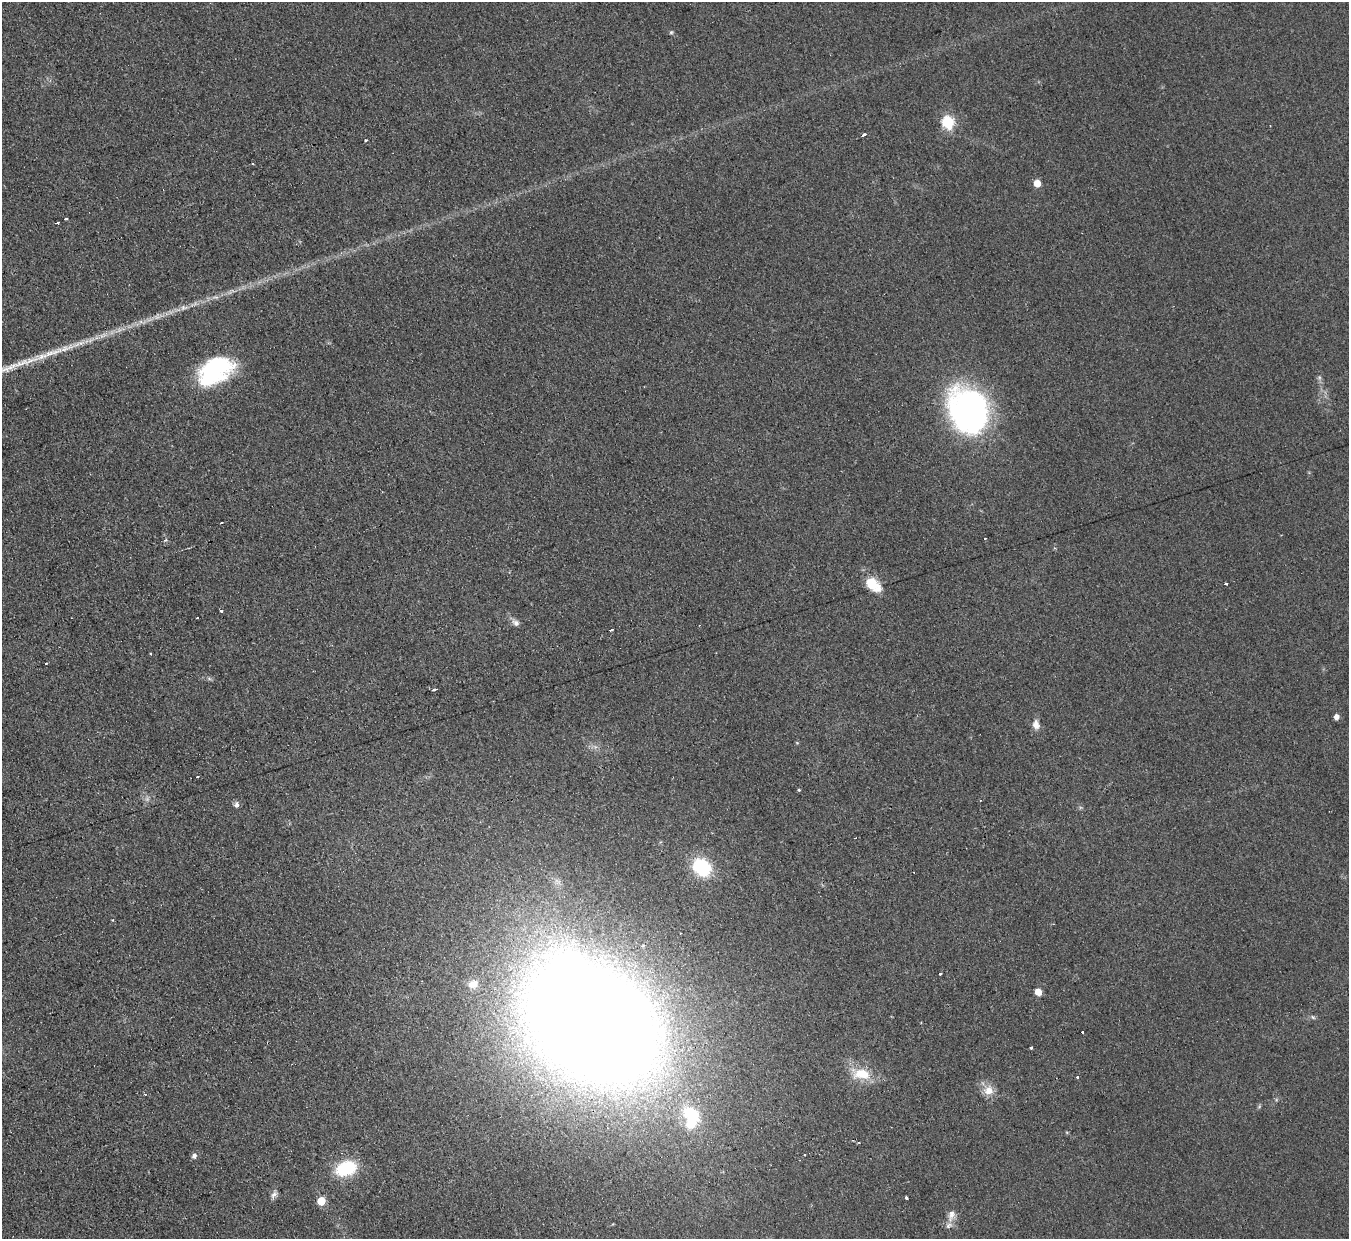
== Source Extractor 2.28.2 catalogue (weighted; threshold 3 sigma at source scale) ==
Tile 7 of 4 x 4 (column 3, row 2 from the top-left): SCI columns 2713-4059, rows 2754-3990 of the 5413 x 5375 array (HDU 1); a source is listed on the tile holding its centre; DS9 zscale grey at full resolution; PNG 1351 x 1241 px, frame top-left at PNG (2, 2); no overlay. Shown black and unused: <1% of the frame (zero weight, under 2 of 3 exposures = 2% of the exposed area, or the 3 px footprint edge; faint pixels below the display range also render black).
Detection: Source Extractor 2.28.2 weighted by HDU 2 'WHT'; one run over the whole footprint, this tile lists its part. Background 0.0957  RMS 0.011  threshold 0.0514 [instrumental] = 3 sigma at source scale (4.5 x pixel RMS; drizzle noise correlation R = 1.50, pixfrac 1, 0.05/0.05 arcsec/px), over >= 5 px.
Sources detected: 56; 3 inside a brighter object's white glare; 5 cosmic-ray / hot-pixel residue — not listed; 2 inside a brighter listed object's ellipse — not listed separately; the other 46 listed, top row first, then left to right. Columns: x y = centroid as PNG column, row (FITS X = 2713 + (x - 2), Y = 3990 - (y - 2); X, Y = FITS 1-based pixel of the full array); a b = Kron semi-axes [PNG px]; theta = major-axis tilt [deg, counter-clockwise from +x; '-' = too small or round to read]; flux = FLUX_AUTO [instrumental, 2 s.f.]
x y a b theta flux
671 32 5 4 - 1.5
948 122 6 6 - 140
864 135 4 3 - 11
366 140 3 3 - 2
1037 183 5 5 - 16
66 219 3 2 - 4.3
58 223 3 3 - 3.5
53 352 38 8 18 28
211 374 48 22 23 110
968 411 46 38 -70 310
221 523 3 2 - 1.6
985 538 3 3 - 2.4
1226 583 3 3 - 5.3
873 584 18 11 -43 29
221 611 3 3 - 5.1
197 618 3 2 - 2
516 623 10 8 -32 5.1
611 630 4 3 - 7
151 654 3 2 - 1
46 663 3 2 - 1.4
434 689 4 3 - 12
1336 717 5 5 - 6.8
1036 725 11 8 -78 8.2
197 776 3 2 - 1.6
799 790 4 3 - 1.4
236 805 8 6 89 3.9
702 867 18 14 -44 73
113 920 4 3 - 1.3
940 974 3 3 - 2.3
473 984 14 11 20 12
1038 992 5 5 - 17
1313 1017 6 5 - 2
589 1023 103 74 -30 3600
1082 1032 3 3 - 3.1
1031 1047 4 3 - 6.5
861 1074 27 14 -10 30
1077 1077 3 3 - 1.6
988 1090 13 12 - 14
145 1094 3 3 - 2.2
691 1114 28 18 -37 57
194 1156 6 5 - 4.3
346 1168 25 16 19 50
274 1194 12 7 61 4.5
906 1198 3 3 - 2.8
321 1201 5 5 - 33
951 1215 18 9 78 9.4